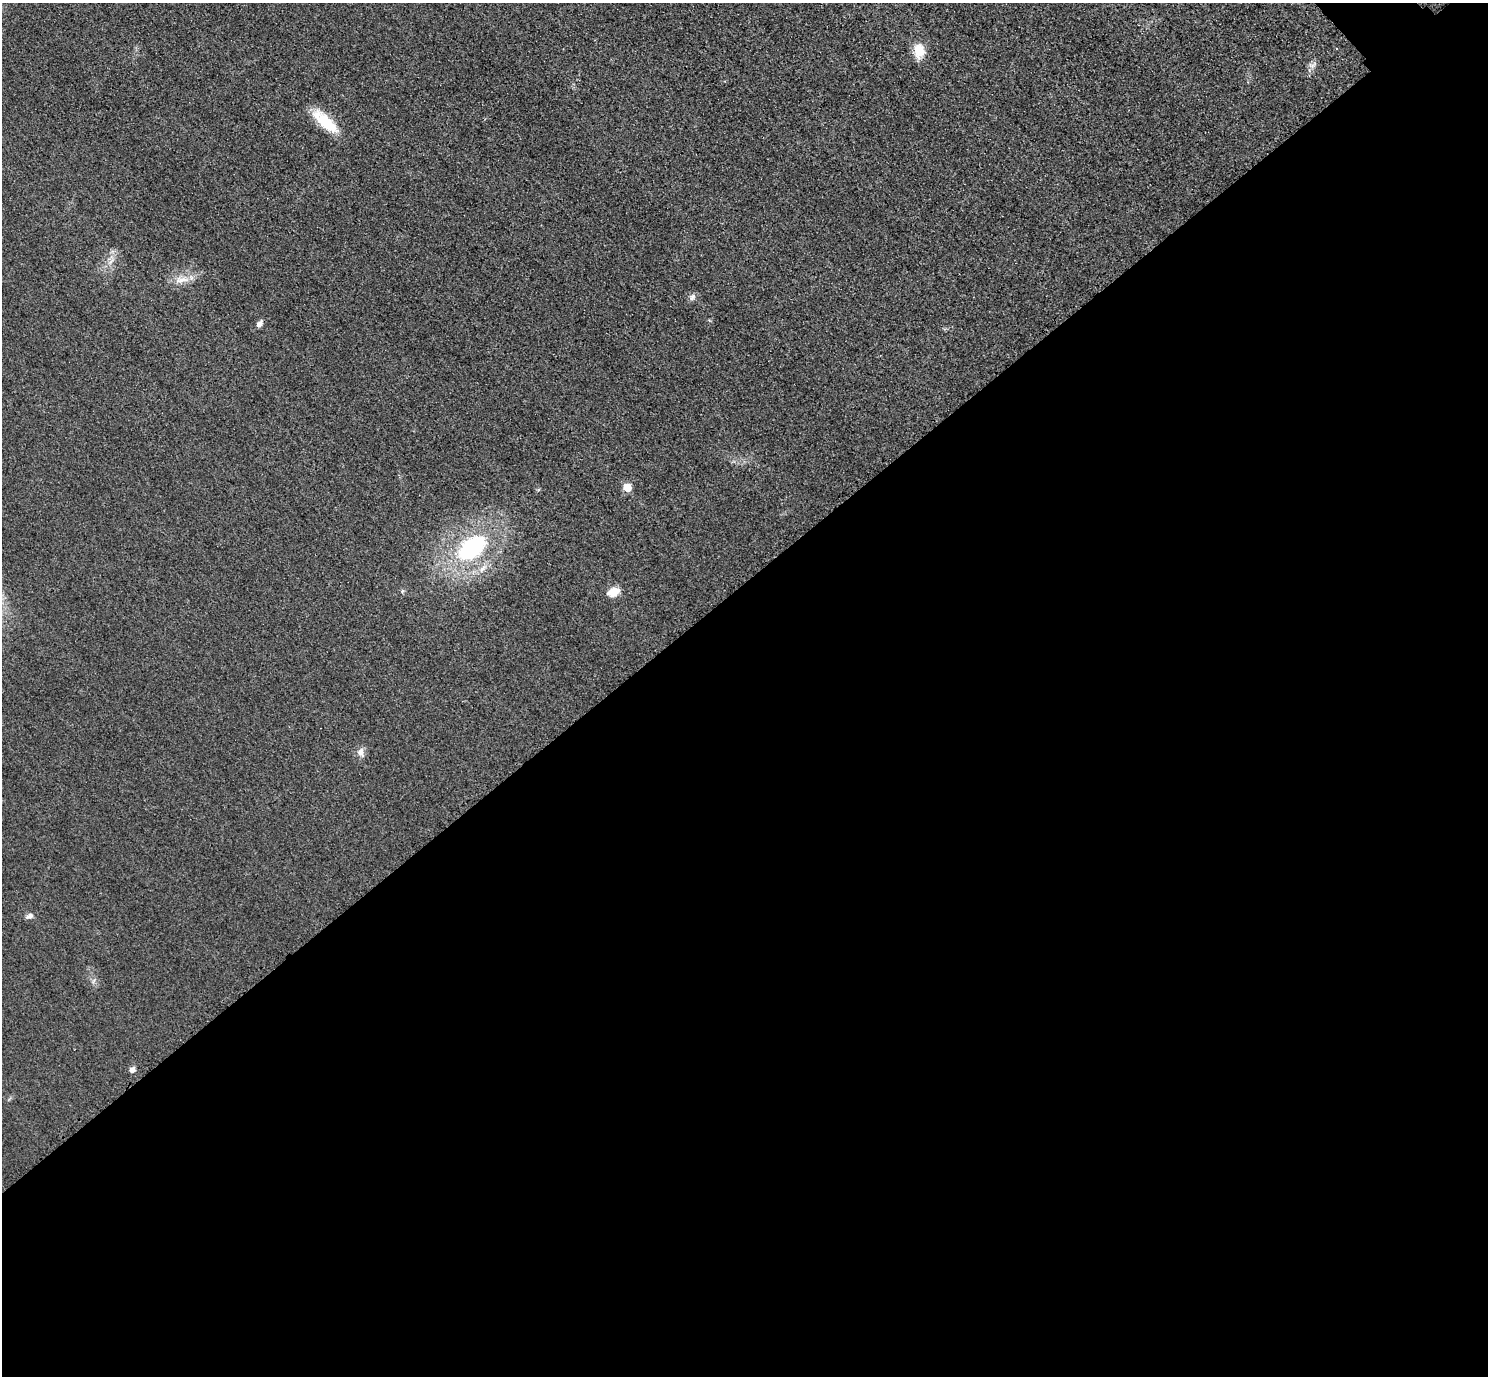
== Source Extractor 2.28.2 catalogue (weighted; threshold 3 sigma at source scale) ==
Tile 15 of 4 x 4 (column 3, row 4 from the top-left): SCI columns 3004-4489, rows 184-1557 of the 6005 x 6003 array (HDU 1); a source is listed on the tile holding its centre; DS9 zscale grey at full resolution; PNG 1490 x 1378 px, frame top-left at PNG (2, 3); no overlay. Shown black and unused: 58% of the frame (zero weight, under 3 of 4 exposures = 3% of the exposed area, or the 3 px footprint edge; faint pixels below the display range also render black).
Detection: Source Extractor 2.28.2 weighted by HDU 2 'WHT'; one run over the whole footprint, this tile lists its part. Background 0.0531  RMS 0.016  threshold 0.0724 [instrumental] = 3 sigma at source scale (4.5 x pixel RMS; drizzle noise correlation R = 1.50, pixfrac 1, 0.05/0.05 arcsec/px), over >= 5 px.
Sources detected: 14; all 14 listed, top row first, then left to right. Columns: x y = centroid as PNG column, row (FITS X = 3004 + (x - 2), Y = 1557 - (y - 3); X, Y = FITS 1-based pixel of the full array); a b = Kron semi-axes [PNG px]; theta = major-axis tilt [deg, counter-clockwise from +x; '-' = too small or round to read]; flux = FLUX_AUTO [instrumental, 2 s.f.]
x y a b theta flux
919 51 13 10 -89 35
1312 66 7 6 - 5.4
325 122 33 12 -42 59
181 280 22 8 7 17
692 297 10 6 52 5.1
259 324 9 6 53 6.3
627 487 5 5 - 49
472 548 33 20 38 160
482 568 14 6 51 9.6
402 591 6 4 72 2.1
613 592 13 10 21 20
361 752 10 8 78 8.9
29 916 10 6 24 5.8
132 1070 7 6 - 6